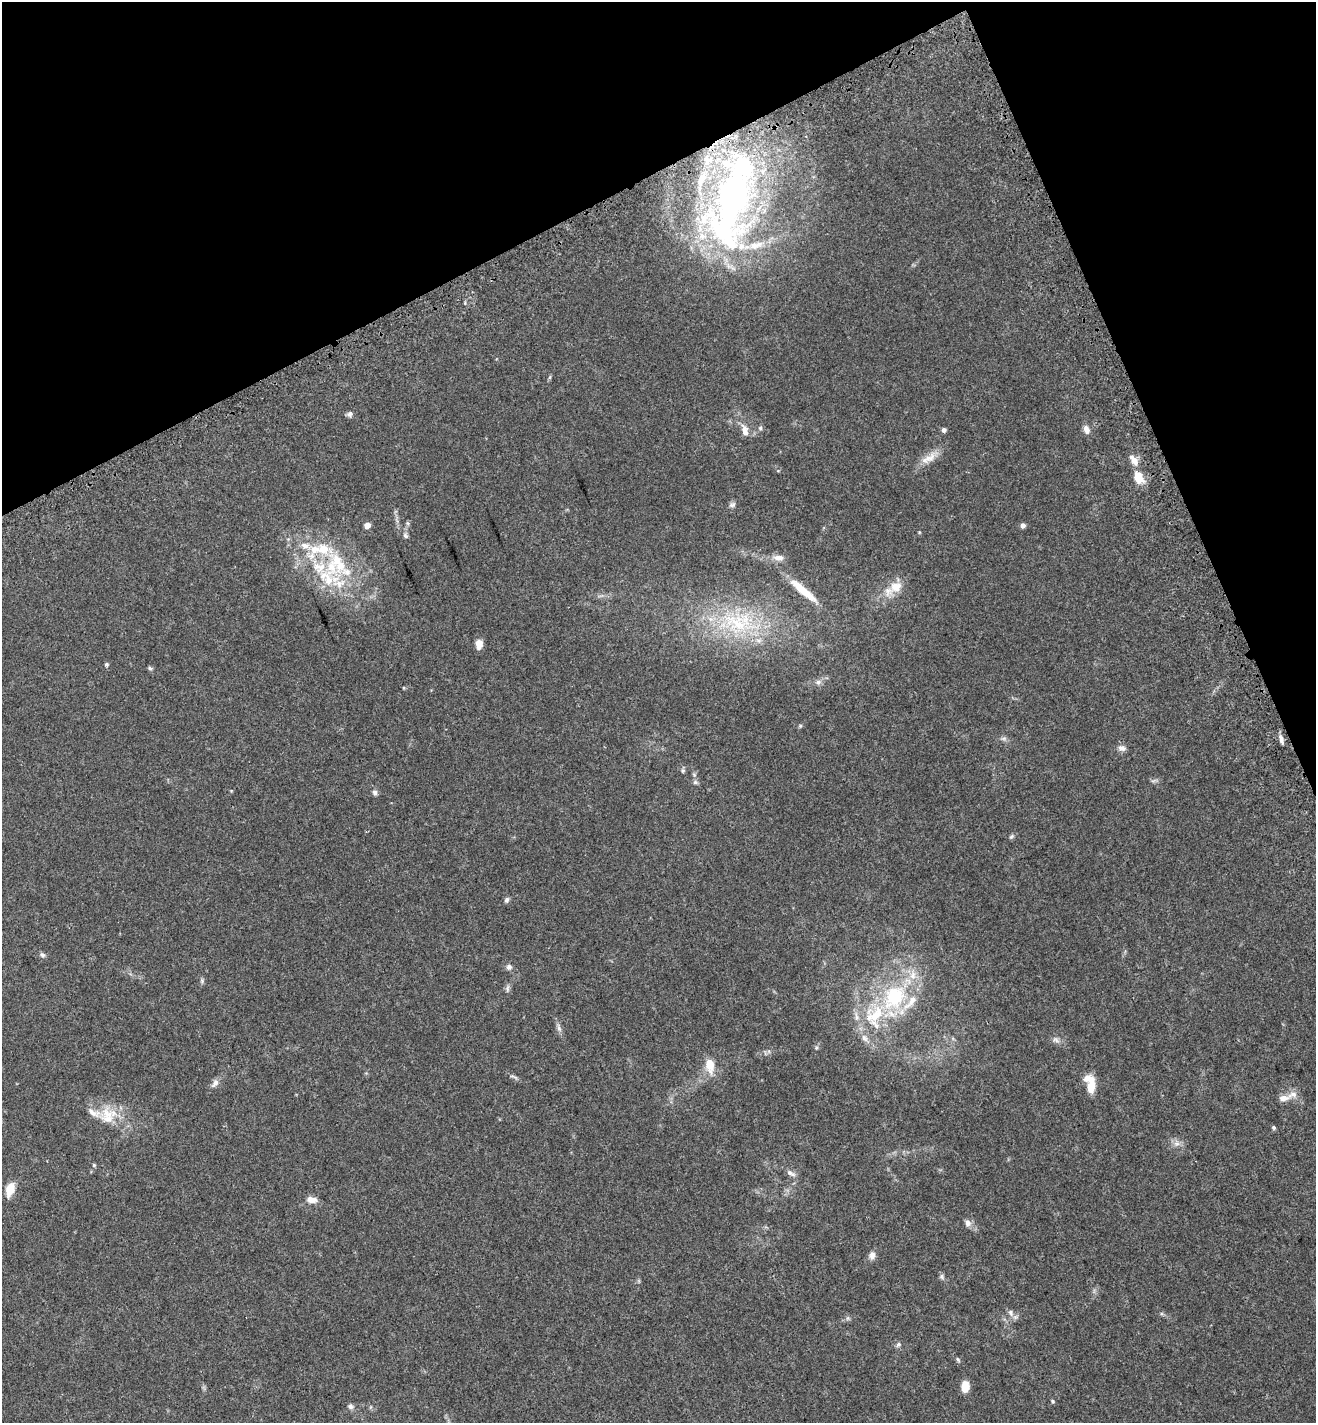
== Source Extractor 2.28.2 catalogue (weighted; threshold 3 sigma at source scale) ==
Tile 3 of 4 x 4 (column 3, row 1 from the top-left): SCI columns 2897-4210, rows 4354-5774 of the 5737 x 5870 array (HDU 1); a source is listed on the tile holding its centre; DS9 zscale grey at full resolution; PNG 1318 x 1425 px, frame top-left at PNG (2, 2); no overlay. Shown black and unused: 21% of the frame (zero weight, under 3 of 5 exposures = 6% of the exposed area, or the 3 px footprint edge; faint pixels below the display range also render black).
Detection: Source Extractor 2.28.2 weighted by HDU 2 'WHT'; one run over the whole footprint, this tile lists its part. Background 0.0302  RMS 0.0027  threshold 0.0122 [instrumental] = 3 sigma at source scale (4.5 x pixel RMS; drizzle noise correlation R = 1.50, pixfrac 1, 0.0396/0.0396 arcsec/px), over >= 5 px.
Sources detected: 87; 19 inside a brighter listed object's ellipse — not listed separately; the other 68 listed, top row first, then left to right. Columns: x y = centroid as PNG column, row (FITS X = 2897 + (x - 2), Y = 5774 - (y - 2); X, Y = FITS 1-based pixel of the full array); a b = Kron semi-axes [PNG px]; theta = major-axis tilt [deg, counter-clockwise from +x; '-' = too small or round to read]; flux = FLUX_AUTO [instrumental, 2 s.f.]
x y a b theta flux
732 200 109 48 75 100
550 377 6 4 71 0.33
350 414 7 6 - 0.79
760 428 6 6 - 0.48
1086 429 11 7 -72 1.4
745 430 17 8 -75 2.1
944 430 5 5 - 0.79
928 458 25 10 32 3.2
1134 460 16 8 -56 2.2
1138 478 13 9 -57 4.4
732 505 10 6 31 0.73
407 523 6 4 -70 0.37
367 525 5 4 - 2.8
1023 525 5 5 - 0.93
405 536 8 5 -50 0.61
305 546 13 9 5 2
323 549 16 14 -53 5.6
779 558 13 8 -5 1.8
327 578 37 24 -21 14
896 587 18 13 31 4.3
803 591 39 8 -41 6.5
736 623 44 22 -28 18
479 644 9 6 85 2.5
106 665 5 5 - 0.42
150 668 6 5 - 0.44
818 682 8 7 - 0.86
800 726 6 4 46 0.32
1003 738 7 4 -18 0.54
1281 740 12 5 -72 1
1122 748 11 8 -11 1.1
683 771 6 5 - 0.4
695 782 7 5 45 0.51
375 792 8 6 -59 0.76
1011 836 8 5 45 0.45
507 900 7 5 71 0.65
42 955 8 6 -48 0.6
509 967 7 7 - 0.84
202 981 7 5 -79 0.47
507 989 11 4 83 0.61
894 997 32 24 61 21
857 1017 12 6 -78 1.3
875 1025 23 8 -45 3.1
559 1028 9 6 -63 0.81
864 1038 11 7 -62 1.4
1056 1040 11 7 -34 0.98
816 1048 6 4 45 0.36
710 1065 17 10 -82 4.1
514 1077 13 4 -21 0.62
215 1083 13 7 54 1.3
1091 1086 17 7 82 4.5
1284 1098 14 8 3 1.8
107 1113 29 17 1 6.5
1274 1127 5 5 - 0.41
1176 1143 9 8 - 1.2
94 1165 5 4 - 0.31
791 1173 14 6 -29 1.1
10 1189 13 8 72 4.1
311 1200 12 7 -8 2.1
968 1223 10 7 -84 1.2
872 1255 11 7 81 1.2
942 1277 8 4 -54 0.54
1011 1313 10 7 -66 1
848 1318 6 4 71 0.4
898 1344 8 6 39 0.57
958 1360 7 4 -63 0.34
965 1387 10 7 86 3.7
1052 1401 5 4 - 0.34
351 1406 9 7 -13 0.74